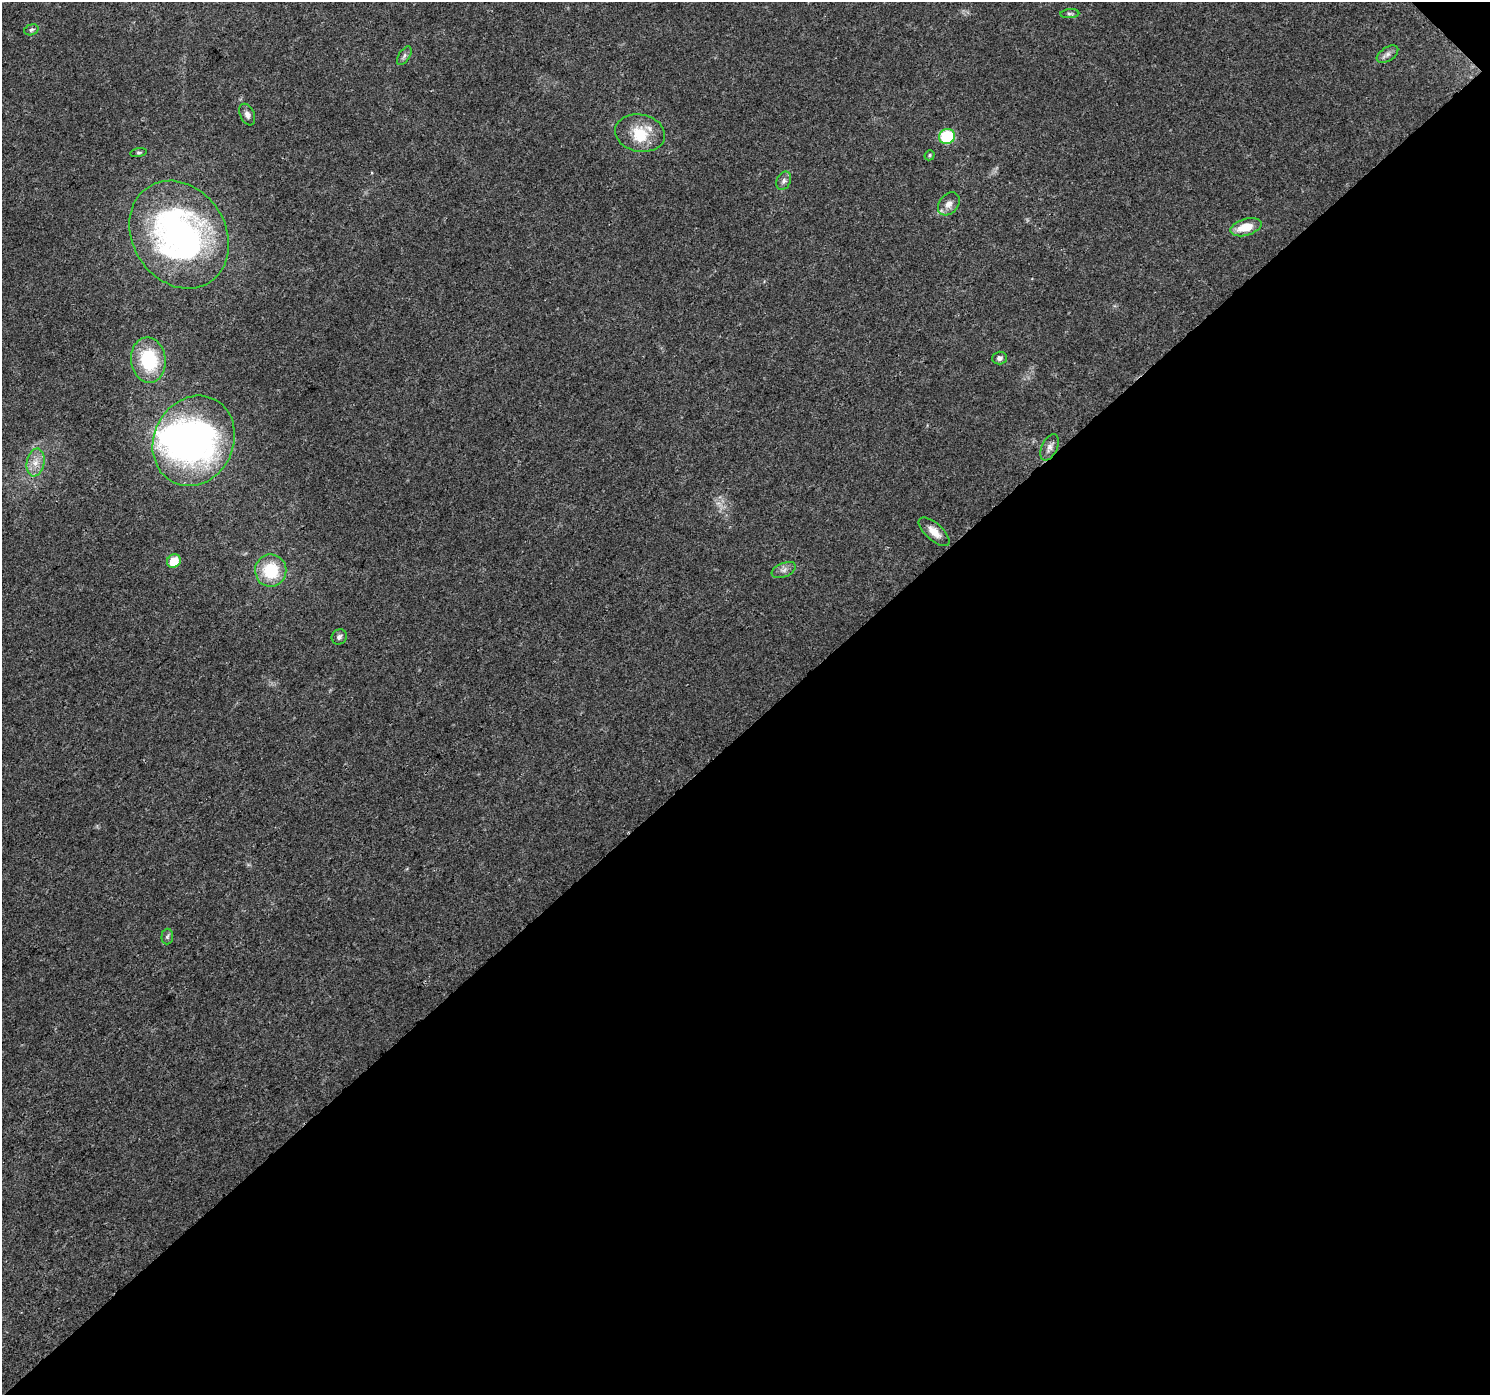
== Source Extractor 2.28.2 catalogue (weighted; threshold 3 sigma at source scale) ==
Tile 12 of 4 x 4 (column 4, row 3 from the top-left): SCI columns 4540-6027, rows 1682-3074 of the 6098 x 6083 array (HDU 1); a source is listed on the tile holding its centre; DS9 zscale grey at full resolution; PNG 1492 x 1397 px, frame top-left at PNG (2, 2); each listed source drawn as its Kron ellipse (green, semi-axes under 4 px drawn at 4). Shown black and unused: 48% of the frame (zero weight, under 3 of 4 exposures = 7% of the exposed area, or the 3 px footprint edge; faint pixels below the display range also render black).
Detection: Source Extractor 2.28.2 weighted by HDU 2 'WHT'; one run over the whole footprint, this tile lists its part. Background 0.0386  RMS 0.0038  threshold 0.0172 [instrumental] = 3 sigma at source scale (4.5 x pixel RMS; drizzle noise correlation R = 1.50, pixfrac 1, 0.0396/0.0396 arcsec/px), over >= 5 px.
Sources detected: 27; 1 inside a brighter object's white glare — neither listed nor drawn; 2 inside a brighter listed object's ellipse — not listed separately; the other 24 listed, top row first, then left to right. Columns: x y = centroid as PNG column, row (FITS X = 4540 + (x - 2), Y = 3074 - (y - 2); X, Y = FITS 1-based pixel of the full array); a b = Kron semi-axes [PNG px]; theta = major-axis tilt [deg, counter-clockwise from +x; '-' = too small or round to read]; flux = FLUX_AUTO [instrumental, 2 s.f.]
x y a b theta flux
1070 14 9 4 3 0.79
31 30 7 5 17 0.85
1387 54 12 6 34 1.7
404 56 11 5 57 1.2
247 115 11 7 -66 1.7
640 133 25 18 -11 11
947 136 8 7 - 21
139 153 8 4 10 0.63
930 155 5 4 - 0.57
784 181 9 7 64 1.4
949 204 13 9 50 2.9
1246 227 16 8 16 7.3
179 235 57 46 -57 120
999 358 7 6 - 1.6
148 360 23 17 -83 23
194 441 46 39 64 130
1049 447 14 7 65 2.2
35 462 14 9 79 4
934 532 19 8 -42 4.4
174 561 7 6 - 7.4
784 570 13 7 22 1.8
271 571 16 15 - 16
339 637 8 7 - 1.3
167 937 8 6 86 0.87